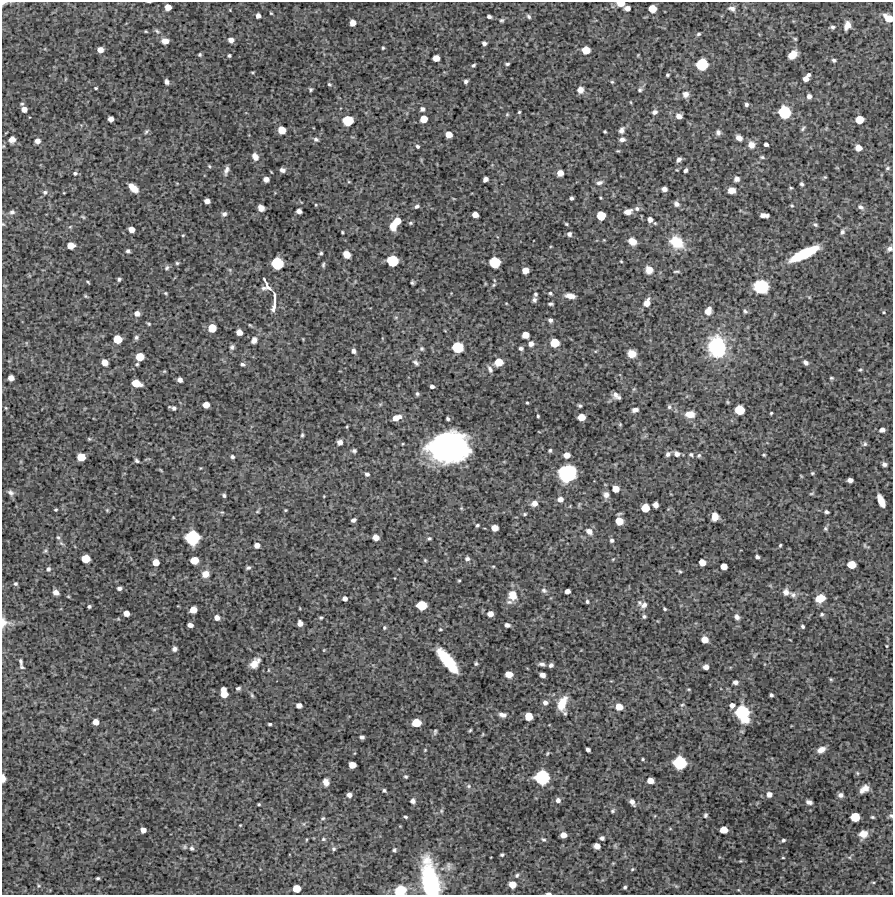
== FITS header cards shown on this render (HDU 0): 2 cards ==
NAXIS1  =                  891 /Length X axis
NAXIS2  =                  893 /Length Y axis

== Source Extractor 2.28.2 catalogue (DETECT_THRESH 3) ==
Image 891 x 893 px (HDU 0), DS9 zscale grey, 1 PNG px = 1 image px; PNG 895 x 897 px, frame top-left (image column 1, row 893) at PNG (2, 2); no overlay
Background 4400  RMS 240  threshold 713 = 3 sigma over >= 5 px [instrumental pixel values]
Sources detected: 418; all 418 listed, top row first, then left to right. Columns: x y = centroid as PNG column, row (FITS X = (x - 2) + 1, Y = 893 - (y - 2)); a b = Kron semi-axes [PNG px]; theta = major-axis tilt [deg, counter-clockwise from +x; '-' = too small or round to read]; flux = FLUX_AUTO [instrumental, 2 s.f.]
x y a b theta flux
3 3 7 4 8 2.9e+04
621 3 7 5 0 1.8e+05
168 7 5 5 - 1.4e+05
627 8 5 4 - 8.5e+04
652 9 6 6 - 2.4e+05
732 9 9 6 -20 5.9e+04
271 13 3 2 - 1.5e+04
258 16 4 4 - 7.0e+04
489 17 4 3 - 4.0e+04
529 17 5 4 - 2.8e+04
888 18 9 5 -34 1.8e+05
502 20 6 4 14 2.2e+04
353 23 5 5 - 1.2e+05
847 25 8 5 65 1.2e+05
832 27 6 5 - 3.4e+04
146 31 3 2 - 1.5e+04
157 31 8 4 -31 3.2e+04
698 34 4 3 - 2.6e+04
795 39 5 4 - 1.8e+04
231 40 5 5 - 8.3e+04
165 41 7 5 -5 1.0e+05
484 43 4 4 - 4.1e+04
383 48 4 3 - 1.9e+04
100 50 5 5 - 1.1e+05
586 50 6 6 - 2.4e+05
200 54 4 4 - 2.4e+04
792 55 8 6 41 2.3e+05
229 56 4 3 - 2.6e+04
436 58 5 5 - 1.5e+05
834 60 4 4 - 2.8e+04
507 64 4 3 - 2.3e+04
702 64 8 8 - 6.6e+05
473 65 5 3 - 2.3e+04
252 72 5 3 - 1.4e+04
667 75 3 3 - 2.2e+04
808 75 4 4 - 3.6e+04
806 79 5 4 - 9.2e+04
466 81 4 3 - 3.6e+04
167 82 5 4 - 4.6e+04
612 82 5 4 - 1.9e+04
329 84 5 4 - 2.0e+04
96 88 3 3 - 1.7e+04
311 90 5 4 - 2.3e+04
580 90 7 7 - 8.5e+04
640 90 6 5 - 3.0e+04
685 94 7 6 - 8.3e+04
809 96 5 5 - 5.3e+04
746 104 4 4 - 3.3e+04
24 109 5 5 - 1.0e+05
422 109 5 5 - 4.7e+04
519 112 3 3 - 1.6e+04
655 112 6 5 - 5.3e+04
784 112 9 8 - 7.7e+05
507 114 5 5 - 1.7e+04
679 116 5 5 - 8.7e+04
111 119 5 5 - 8.9e+04
424 119 6 5 - 1.8e+05
860 119 6 6 - 2.5e+05
348 121 8 7 - 4.7e+05
803 129 7 3 50 2.5e+04
282 130 6 6 - 2.3e+05
621 130 7 5 66 6.0e+04
146 131 7 4 46 2.6e+04
605 131 3 3 - 1.8e+04
718 132 6 5 - 4.5e+04
449 134 5 5 - 1.6e+05
739 138 6 4 -35 8.4e+04
12 139 7 7 - 8.2e+04
316 139 7 5 -18 3.6e+04
622 139 6 4 1 5.3e+04
37 141 5 4 - 8.7e+04
766 144 4 4 - 4.6e+04
751 145 8 8 - 1.1e+05
417 146 4 3 - 2.8e+04
858 148 5 5 - 1.4e+05
618 151 5 3 - 1.4e+04
255 157 8 6 -56 1.1e+05
762 157 5 4 - 2.1e+04
679 159 5 4 - 4.9e+04
209 166 5 4 - 2.0e+04
888 168 6 5 - 2.7e+04
226 170 10 4 72 5.9e+04
282 170 6 5 - 5.3e+04
677 170 4 2 - 1.1e+04
686 170 4 3 - 3.5e+04
75 173 5 4 - 3.1e+04
560 173 5 5 - 1.3e+05
825 177 5 5 - 1.7e+04
266 179 5 5 - 8.3e+04
485 179 5 4 - 6.8e+04
737 179 5 5 - 6.1e+04
599 183 9 5 12 4.8e+04
802 184 4 3 - 2.8e+04
133 188 10 6 -42 1.5e+05
791 188 4 3 - 1.7e+04
664 189 5 4 - 6.8e+04
732 190 6 5 - 1.2e+05
45 192 6 5 - 3.7e+04
571 198 4 3 - 3.3e+04
601 198 3 2 - 1.5e+04
207 201 5 4 - 9.0e+04
676 204 7 5 -43 5.5e+04
316 205 3 3 - 1.3e+04
417 206 5 4 - 3.9e+04
792 206 5 4 - 1.8e+04
861 207 9 6 -30 5.9e+04
261 208 6 5 - 9.6e+04
637 208 6 6 - 4.2e+04
299 211 5 4 - 6.6e+04
12 212 6 6 - 4.1e+04
628 212 7 5 17 1.0e+05
224 214 6 5 - 4.7e+04
475 215 5 4 - 1.2e+05
764 215 8 4 -5 8.7e+04
601 216 6 6 - 3.4e+05
83 217 7 3 -36 2.0e+04
650 219 6 6 - 7.0e+04
397 221 6 6 - 2.0e+05
410 223 5 4 - 2.2e+04
566 224 4 3 - 1.7e+04
815 225 5 4 - 2.7e+04
393 226 8 6 -75 1.7e+05
70 227 6 3 19 1.7e+04
131 229 5 5 - 1.2e+05
342 232 3 2 - 1.5e+04
842 232 6 5 - 3.7e+04
569 234 6 5 - 4.3e+04
183 235 4 3 - 1.4e+04
632 241 8 6 -29 1.4e+05
676 242 15 11 -36 4.2e+05
71 245 6 5 - 1.8e+05
890 249 7 7 - 6.2e+04
128 251 4 4 - 3.4e+04
321 253 3 3 - 2.2e+04
347 254 6 5 - 1.4e+05
804 254 23 7 26 1.1e+06
392 261 8 7 - 5.8e+05
621 261 3 2 - 1.3e+04
495 262 8 7 - 5.6e+05
177 263 4 4 - 2.2e+04
277 263 8 8 - 6.7e+05
323 265 6 4 80 2.4e+04
167 268 7 6 - 3.5e+04
525 270 5 5 - 1.5e+05
649 270 7 6 - 1.6e+05
676 271 7 3 0 2.3e+04
119 279 4 3 - 2.5e+04
264 279 3 2 - 1.5e+04
88 282 4 2 - 1.7e+04
412 283 3 3 - 2.4e+04
494 285 6 5 - 2.2e+04
267 286 11 10 - 9.5e+04
761 287 11 10 - 6.4e+05
166 293 5 4 - 1.7e+04
550 293 5 4 - 2.3e+04
535 294 4 3 - 2.6e+04
85 296 5 4 - 1.7e+04
570 296 9 5 -10 1.1e+05
274 298 22 4 -90 7.5e+04
534 300 6 5 - 3.8e+04
647 303 9 6 65 1.2e+05
550 304 5 3 - 2.9e+04
274 308 11 5 73 6.5e+04
708 311 7 5 70 1.3e+05
745 311 6 4 -42 2.9e+04
884 312 4 4 - 1.7e+04
137 313 6 5 - 8.2e+04
550 320 5 4 - 4.4e+04
149 324 5 4 - 1.9e+04
212 328 6 6 - 2.7e+05
239 332 5 5 - 1.2e+05
525 335 6 5 - 1.7e+05
136 337 6 6 - 3.4e+04
117 339 6 6 - 3.0e+05
254 340 8 6 67 6.5e+04
555 343 6 6 - 3.2e+05
531 344 6 6 - 8.1e+04
232 347 6 5 - 3.8e+04
457 347 8 7 - 5.4e+05
717 347 19 16 -83 1.2e+06
521 348 5 4 - 4.0e+04
422 349 6 6 - 2.6e+04
353 351 5 5 - 4.6e+04
631 354 7 7 - 1.7e+05
140 357 6 6 - 2.6e+05
105 362 6 5 - 1.4e+05
499 362 7 6 - 2.4e+05
416 363 9 5 -41 4.4e+04
806 363 6 4 -44 5.0e+04
137 364 4 4 - 1.9e+04
242 364 4 4 - 3.4e+04
490 369 10 5 -61 4.9e+04
860 370 4 4 - 1.8e+04
164 371 6 3 -17 1.4e+04
11 378 5 5 - 1.1e+05
831 378 4 3 - 2.0e+04
180 380 5 4 - 6.0e+04
136 383 7 5 -17 2.7e+05
432 386 4 3 - 4.4e+04
417 394 5 4 - 2.8e+04
615 395 8 6 -68 7.1e+04
727 402 5 3 - 1.6e+04
527 403 3 3 - 1.6e+04
206 405 5 5 - 1.4e+05
580 406 4 3 - 2.3e+04
169 407 4 2 - 1.3e+04
669 407 6 5 - 3.0e+04
6 408 4 3 - 1.4e+04
174 408 5 4 - 3.5e+04
635 410 6 4 10 6.6e+04
740 410 7 7 - 3.8e+05
771 413 3 3 - 1.6e+04
690 414 8 6 -3 1.9e+05
538 416 3 3 - 1.9e+04
581 417 6 5 - 2.0e+05
396 418 9 5 20 1.4e+05
448 419 4 3 - 2.9e+04
620 424 5 4 - 1.6e+04
347 427 4 3 - 1.4e+04
882 430 5 4 - 7.5e+04
302 435 4 3 - 2.1e+04
89 439 5 5 - 1.8e+04
340 442 5 4 - 7.3e+04
865 444 6 6 - 3.2e+04
448 448 31 22 3 4.5e+06
550 450 4 3 - 2.2e+04
354 451 5 4 - 3.2e+04
668 454 7 5 51 4.3e+04
677 454 6 5 - 5.9e+04
567 455 5 5 - 1.2e+05
691 455 5 4 - 2.7e+04
699 455 6 4 57 2.5e+04
764 455 3 2 - 1.7e+04
81 457 6 6 - 2.6e+05
232 457 4 4 - 3.6e+04
137 461 5 3 - 2.8e+04
884 464 5 4 - 4.4e+04
161 470 7 3 -45 1.4e+04
567 473 13 12 - 1.3e+06
812 473 4 3 - 1.8e+04
367 474 5 4 - 4.0e+04
850 480 5 4 - 6.2e+04
615 489 5 5 - 1.6e+05
10 492 9 6 -34 4.9e+04
811 493 6 3 9 1.7e+04
224 495 4 3 - 2.7e+04
606 495 7 6 - 6.9e+04
324 496 3 2 - 1.1e+04
560 499 6 6 - 6.9e+04
881 501 11 5 -67 2.4e+05
534 503 7 6 - 8.2e+04
655 505 5 5 - 7.1e+04
645 508 6 6 - 2.5e+05
56 510 3 3 - 1.8e+04
107 510 5 4 - 1.6e+04
285 510 3 3 - 1.5e+04
257 512 6 4 19 1.7e+04
826 512 4 3 - 3.6e+04
525 514 4 3 - 1.9e+04
715 517 7 6 - 1.6e+05
353 520 5 4 - 4.4e+04
619 521 6 5 - 2.3e+05
477 525 4 3 - 2.1e+04
495 528 6 5 - 1.5e+05
825 529 6 5 - 2.6e+04
589 531 8 6 -36 8.0e+04
58 537 6 4 -61 2.7e+04
376 537 5 5 - 1.2e+05
192 538 10 10 - 1.0e+06
429 538 4 4 - 2.3e+04
612 540 5 4 - 3.1e+04
257 545 5 5 - 8.7e+04
780 545 4 3 - 1.9e+04
865 545 6 4 -89 1.9e+04
45 551 6 4 44 2.0e+04
757 557 4 3 - 3.9e+04
86 559 6 6 - 3.0e+05
467 559 6 5 - 4.2e+04
613 559 5 3 - 1.4e+04
194 560 6 6 - 2.5e+05
425 560 4 4 - 1.7e+04
156 562 5 5 - 1.6e+05
702 562 5 5 - 1.6e+05
851 565 6 6 - 2.7e+05
493 566 5 3 - 1.3e+04
724 566 5 5 - 1.4e+05
248 568 5 4 - 3.1e+04
48 569 5 4 - 3.1e+04
680 571 5 4 - 1.9e+04
205 574 8 8 - 1.2e+05
459 580 3 2 - 1.6e+04
15 584 4 4 - 2.2e+04
119 588 4 4 - 3.6e+04
544 590 8 6 -29 3.8e+04
567 591 5 4 - 7.7e+04
56 592 5 4 - 8.6e+04
786 592 7 6 - 8.3e+04
512 595 11 10 - 2.2e+05
793 595 7 7 - 4.8e+04
345 598 4 4 - 5.6e+04
820 598 8 6 21 2.6e+05
587 601 4 4 - 2.8e+04
421 605 7 6 - 4.1e+05
644 605 9 8 - 8.0e+04
89 606 3 3 - 2.6e+04
665 609 4 3 - 2.0e+04
193 610 6 5 - 1.8e+05
126 613 5 5 - 1.1e+05
490 614 5 5 - 1.2e+05
822 614 5 4 - 2.6e+04
644 616 4 4 - 2.8e+04
737 617 5 4 - 6.4e+04
217 618 6 5 - 8.3e+04
321 618 4 4 - 2.2e+04
4 622 12 11 - 1.1e+05
300 623 5 5 - 8.8e+04
190 625 5 4 - 7.8e+04
507 625 5 4 - 4.8e+04
803 626 5 4 - 2.6e+04
384 628 5 5 - 2.4e+04
440 629 4 3 - 1.5e+04
704 640 6 5 - 1.8e+05
887 646 4 3 - 1.5e+04
174 649 5 4 - 4.6e+04
324 650 5 3 - 1.2e+04
447 660 24 8 -51 6.8e+05
21 662 7 3 -81 3.0e+04
255 663 11 6 47 1.5e+05
476 664 5 4 - 2.4e+04
542 664 9 4 -4 4.4e+04
551 665 4 4 - 4.2e+04
22 667 4 3 - 2.0e+04
706 667 5 4 - 8.4e+04
509 674 6 5 - 1.9e+05
542 675 5 4 - 6.9e+04
831 679 5 4 - 1.8e+04
735 682 5 4 - 6.2e+04
238 688 6 5 - 3.2e+04
689 689 5 3 - 1.4e+04
224 693 9 5 -81 2.8e+05
252 695 6 5 - 2.5e+04
771 695 4 3 - 3.0e+04
545 702 6 5 - 5.7e+04
562 704 14 8 70 3.0e+05
299 705 5 4 - 8.0e+04
682 705 5 4 - 2.1e+04
732 705 4 4 - 6.2e+04
619 707 6 6 - 1.7e+05
154 709 6 4 1 1.6e+04
742 713 13 9 -65 1.1e+06
502 715 8 5 -9 6.8e+04
529 716 6 6 - 2.4e+05
96 722 5 5 - 1.3e+05
416 723 7 6 - 2.8e+05
270 724 4 3 - 2.3e+04
470 730 4 3 - 2.0e+04
435 732 8 5 82 3.0e+04
483 734 5 3 - 1.4e+04
362 737 4 4 - 4.8e+04
425 750 4 4 - 1.4e+04
588 750 4 4 - 4.3e+04
821 750 9 6 29 1.1e+05
643 759 3 3 - 1.6e+04
679 763 9 9 - 8.6e+05
352 765 6 5 - 1.6e+05
857 773 5 5 - 2.2e+04
406 777 4 3 - 2.3e+04
542 777 10 9 - 1.1e+06
3 778 6 3 -85 1.3e+05
650 780 5 5 - 1.3e+05
326 782 7 5 -77 8.8e+04
469 786 6 5 - 3.0e+04
864 789 10 6 37 1.2e+05
384 790 4 4 - 2.5e+04
769 794 6 6 - 6.8e+04
349 795 4 4 - 6.7e+04
840 795 5 5 - 5.6e+04
558 800 6 6 - 5.8e+04
412 801 5 5 - 6.0e+04
632 802 6 4 -56 6.7e+04
809 802 6 4 -16 5.8e+04
259 804 3 3 - 1.8e+04
612 811 5 4 - 2.3e+04
705 815 5 4 - 2.7e+04
891 816 6 5 - 2.6e+04
405 817 4 3 - 2.1e+04
855 817 6 6 - 3.4e+05
872 817 4 3 - 2.0e+04
323 818 6 5 - 2.2e+04
240 825 2 2 - 9.9e+03
143 830 5 5 - 1.0e+05
724 830 6 5 - 2.0e+05
863 834 8 6 6 1.5e+05
563 835 5 5 - 1.2e+05
602 838 4 4 - 4.6e+04
323 839 6 5 - 2.5e+04
306 840 4 3 - 1.3e+04
543 840 5 4 - 2.4e+04
783 840 4 3 - 2.7e+04
597 846 6 5 - 8.5e+04
185 847 7 5 83 2.3e+04
192 848 6 5 - 3.1e+04
334 849 5 5 - 2.9e+04
394 850 4 4 - 2.6e+04
502 855 3 3 - 2.4e+04
783 858 4 2 - 1.4e+04
740 861 6 3 17 1.5e+04
448 866 13 6 -83 5.0e+04
632 869 5 4 - 1.8e+04
517 875 5 4 - 2.5e+04
98 878 4 3 - 2.2e+04
430 881 28 12 -77 2.5e+06
873 882 5 3 - 1.3e+04
512 884 6 5 - 1.7e+05
625 887 4 4 - 2.7e+04
296 888 6 6 - 2.3e+05
400 891 10 8 23 3.5e+05
548 893 5 2 - 3.6e+04
At the frame edge (FLAGS 8, measured only in part): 11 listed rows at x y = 3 3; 621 3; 888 18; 12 212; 890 249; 4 622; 3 778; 891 816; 430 881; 400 891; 548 893